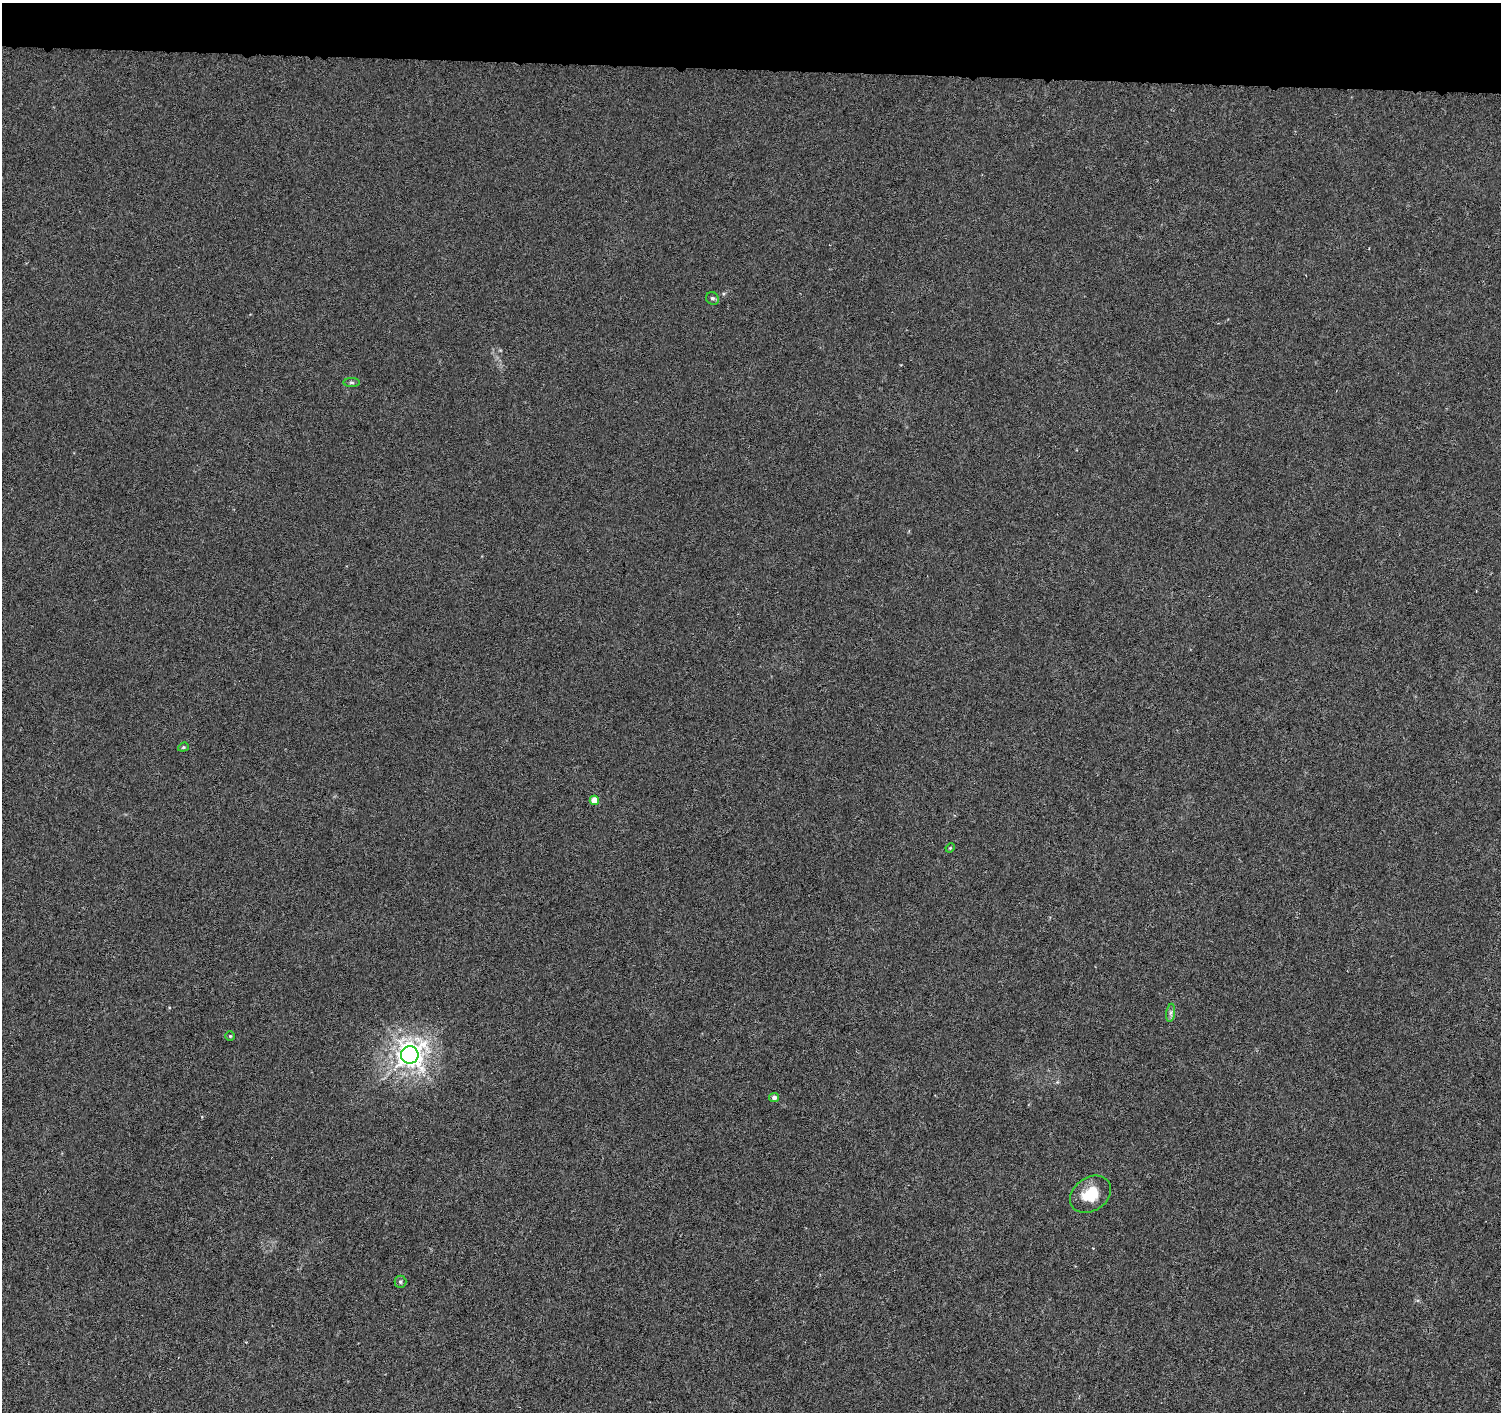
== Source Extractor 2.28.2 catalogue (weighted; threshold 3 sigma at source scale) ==
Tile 2 of 3 x 3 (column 2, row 1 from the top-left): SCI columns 1508-3006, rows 3102-4511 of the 4509 x 4744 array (HDU 1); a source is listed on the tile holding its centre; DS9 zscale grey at full resolution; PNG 1503 x 1414 px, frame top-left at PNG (2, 3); each listed source drawn as its Kron ellipse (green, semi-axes under 4 px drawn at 4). Shown black and unused: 5% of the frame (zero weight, under 4 of 8 exposures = <1% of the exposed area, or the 3 px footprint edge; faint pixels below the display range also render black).
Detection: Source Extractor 2.28.2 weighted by HDU 2 'WHT'; one run over the whole footprint, this tile lists its part. Background -0.00797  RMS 0.0022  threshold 0.00902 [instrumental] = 3 sigma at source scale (4.09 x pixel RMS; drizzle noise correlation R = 1.36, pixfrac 0.8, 0.0396/0.0396 arcsec/px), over >= 5 px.
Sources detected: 11; all 11 listed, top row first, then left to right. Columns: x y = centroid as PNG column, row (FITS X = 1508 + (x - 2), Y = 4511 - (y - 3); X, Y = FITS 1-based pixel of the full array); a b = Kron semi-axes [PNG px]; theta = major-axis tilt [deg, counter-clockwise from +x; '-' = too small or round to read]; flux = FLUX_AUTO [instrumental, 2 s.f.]
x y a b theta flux
712 298 7 6 - 0.47
352 382 8 4 -1 0.36
183 747 5 4 - 0.27
594 800 5 4 - 3
950 848 5 3 - 0.19
1171 1013 9 4 81 0.52
230 1036 5 5 - 0.26
410 1055 8 8 - 210
774 1097 5 4 - 0.77
1091 1194 22 16 35 5.7
400 1282 6 6 - 0.39